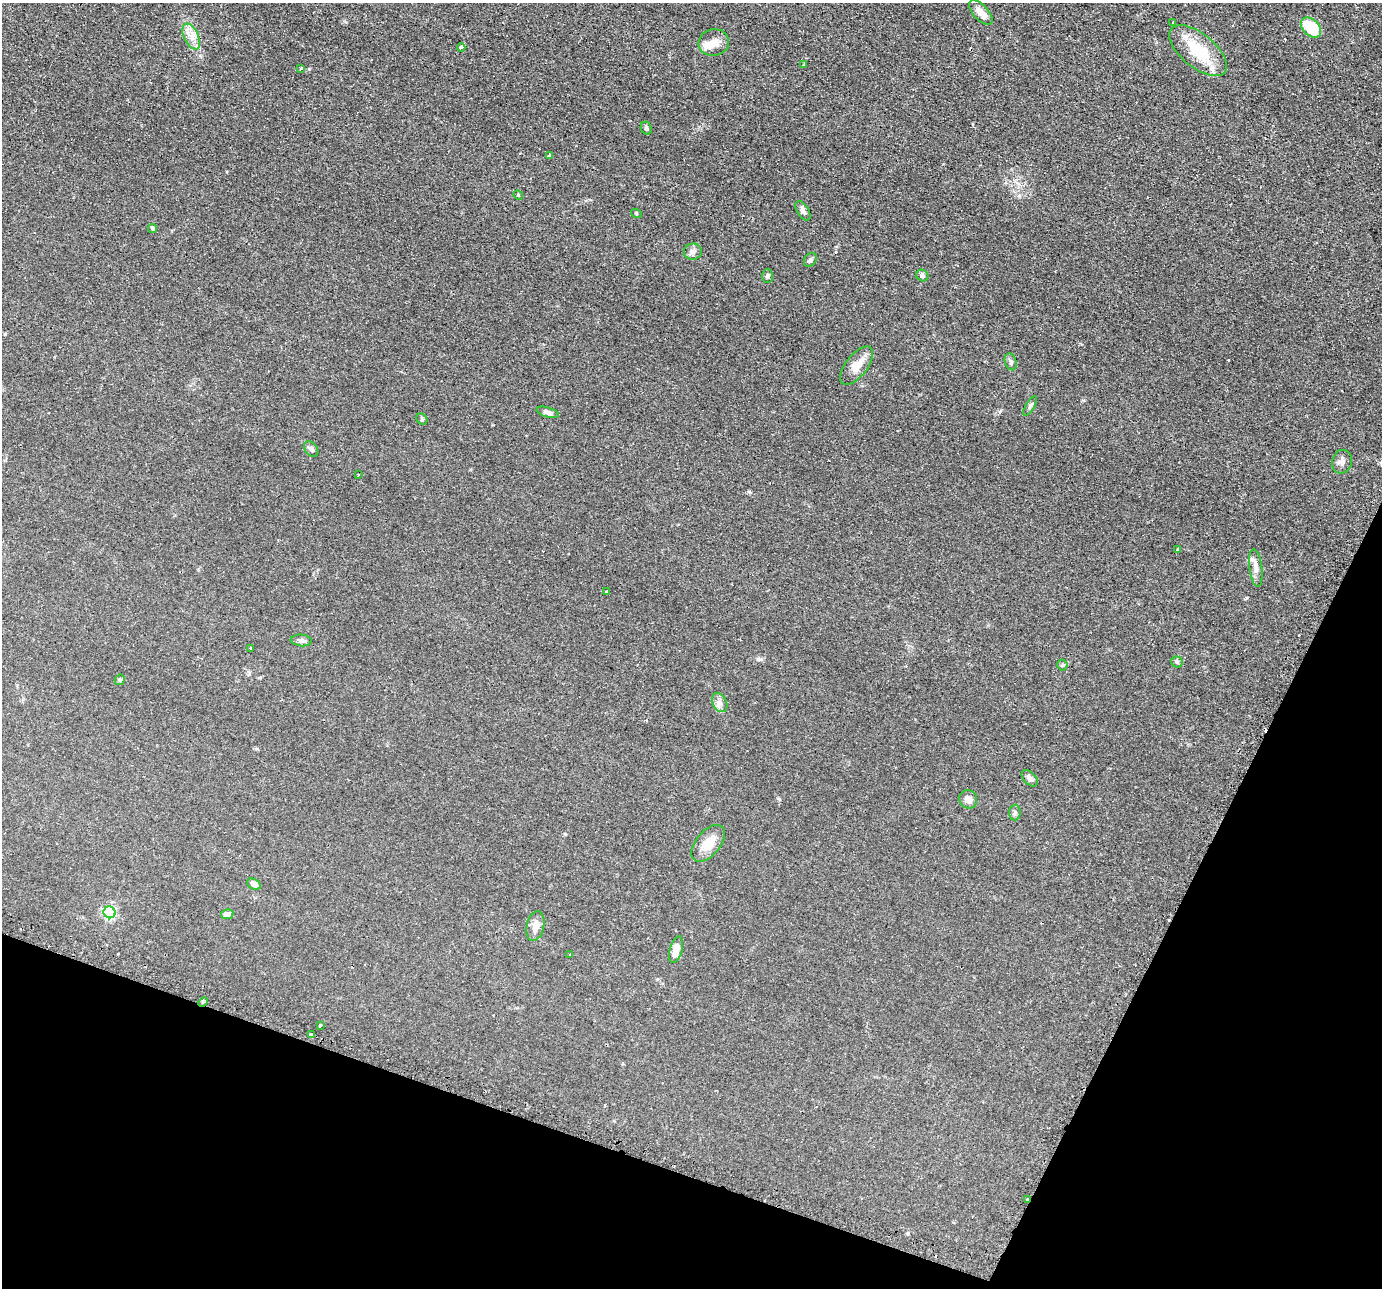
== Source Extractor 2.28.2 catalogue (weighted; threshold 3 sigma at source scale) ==
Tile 15 of 4 x 4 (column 3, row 4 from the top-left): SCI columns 2790-4169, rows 296-1581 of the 5579 x 5601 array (HDU 1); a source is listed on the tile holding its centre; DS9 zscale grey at full resolution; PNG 1384 x 1290 px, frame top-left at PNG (2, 3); each listed source drawn as its Kron ellipse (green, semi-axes under 4 px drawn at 4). Shown black and unused: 19% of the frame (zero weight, under 2 of 3 exposures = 3% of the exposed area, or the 3 px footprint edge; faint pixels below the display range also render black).
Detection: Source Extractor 2.28.2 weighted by HDU 2 'WHT'; one run over the whole footprint, this tile lists its part. Background 0.0305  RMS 0.0054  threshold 0.0242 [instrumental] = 3 sigma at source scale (4.5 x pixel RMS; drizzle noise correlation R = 1.50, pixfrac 1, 0.05/0.05 arcsec/px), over >= 5 px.
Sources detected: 56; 4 cosmic-ray / hot-pixel residue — neither listed nor drawn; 2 inside a brighter listed object's ellipse — not listed separately; the other 50 listed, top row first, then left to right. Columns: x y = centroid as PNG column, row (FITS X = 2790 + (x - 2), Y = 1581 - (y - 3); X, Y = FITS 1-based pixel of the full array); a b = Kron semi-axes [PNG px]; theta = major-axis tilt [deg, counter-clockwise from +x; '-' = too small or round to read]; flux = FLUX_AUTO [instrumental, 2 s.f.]
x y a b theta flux
981 12 15 7 -47 3.8
1173 22 3 2 - 0.4
1311 28 12 8 -43 21
191 36 14 7 -65 4.5
714 42 15 13 13 5.7
461 47 4 3 - 7
1198 51 35 16 -39 22
804 64 4 3 - 0.46
301 68 3 3 - 0.95
646 128 7 5 -65 1.1
549 155 4 3 - 1.4
518 195 5 4 - 0.55
803 211 11 5 -58 1.9
636 213 5 3 - 0.44
153 228 5 4 - 0.93
693 252 9 8 - 2.1
810 260 7 5 55 1.1
767 276 7 5 90 1.1
922 276 6 5 - 1.5
1011 362 8 6 -72 1.4
857 366 22 11 52 7.6
1030 406 11 4 58 1.1
548 412 11 5 -16 1.8
422 419 6 5 - 0.75
311 449 9 6 -53 1.5
1342 462 12 10 74 2.5
358 475 2 2 - 0.44
1178 550 3 3 - 5.1
1256 568 19 6 -83 3.6
607 592 3 3 - 0.87
301 640 10 6 -5 1.8
251 648 3 3 - 0.65
1177 662 5 5 - 0.84
1062 665 5 5 - 0.74
120 680 5 4 - 0.77
720 703 10 7 -61 2.3
1030 778 10 6 -44 2.1
968 799 9 8 - 3.3
1015 813 8 6 88 1.2
708 843 22 12 50 8.5
254 884 7 5 -26 2.1
109 912 6 6 - 78
227 914 6 5 - 3.1
535 926 15 8 78 4.2
676 950 14 6 76 5.1
570 954 3 2 - 0.35
203 1002 5 3 - 0.71
320 1026 3 3 - 3.8
311 1034 3 3 - 0.84
1027 1199 3 2 - 3.1
Overlapping masked pixels (flux is a lower limit): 2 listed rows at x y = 203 1002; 1027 1199
Unlisted compact peaks at least as high as the median listed source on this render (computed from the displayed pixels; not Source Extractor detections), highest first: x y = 309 69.